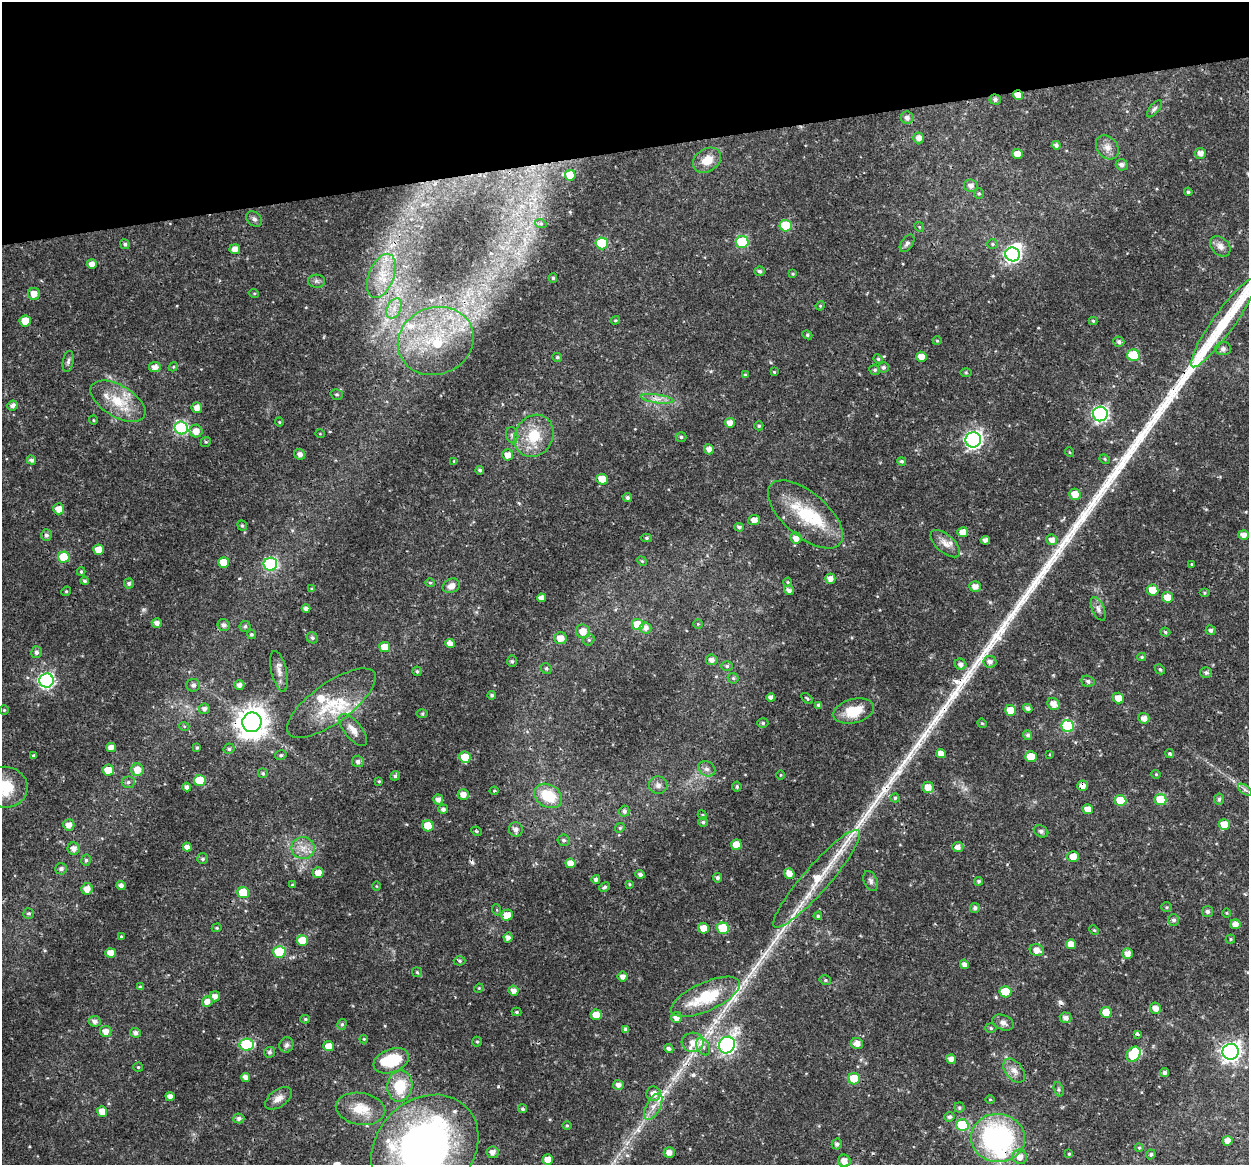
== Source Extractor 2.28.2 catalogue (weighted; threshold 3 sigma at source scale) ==
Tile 3 of 4 x 4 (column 3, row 1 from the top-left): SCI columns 2496-3742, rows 3527-4689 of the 4992 x 4776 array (HDU 1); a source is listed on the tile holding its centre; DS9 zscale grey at full resolution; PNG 1251 x 1167 px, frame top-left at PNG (2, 2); each listed source drawn as its Kron ellipse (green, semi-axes under 4 px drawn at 4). Shown black and unused: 13% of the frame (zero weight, under 3 of 4 exposures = <1% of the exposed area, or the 3 px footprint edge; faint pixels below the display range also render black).
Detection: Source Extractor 2.28.2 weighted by HDU 2 'WHT'; one run over the whole footprint, this tile lists its part. Background 0.0239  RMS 0.0019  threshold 0.00876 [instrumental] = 3 sigma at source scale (4.5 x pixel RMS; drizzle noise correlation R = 1.50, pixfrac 1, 0.0396/0.0396 arcsec/px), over >= 5 px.
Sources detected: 365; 3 inside a brighter object's white glare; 4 cosmic-ray / hot-pixel residue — neither listed nor drawn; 9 inside a brighter listed object's ellipse — not listed separately; the other 349 listed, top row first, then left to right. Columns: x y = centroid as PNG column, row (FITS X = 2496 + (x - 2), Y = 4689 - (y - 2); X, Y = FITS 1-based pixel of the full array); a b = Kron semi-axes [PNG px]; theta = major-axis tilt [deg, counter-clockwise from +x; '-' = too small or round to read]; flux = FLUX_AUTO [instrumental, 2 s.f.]
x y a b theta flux
1018 95 5 4 - 2.1
995 100 5 5 - 0.55
1154 109 10 4 51 0.49
907 118 6 6 - 0.82
919 138 5 5 - 1.1
1056 145 4 4 - 0.59
1107 147 13 10 -50 1.4
1200 153 6 5 - 1.1
1018 154 5 5 - 1.9
707 160 15 11 33 2.8
1122 165 6 5 - 0.78
570 175 5 5 - 3.1
971 186 7 6 - 0.92
1188 192 4 3 - 0.35
979 194 5 5 - 0.29
254 219 9 6 -43 0.6
541 224 6 4 -19 0.24
786 226 6 5 - 11
919 227 5 4 - 0.22
742 242 6 6 - 14
602 243 6 6 - 10
907 243 10 5 55 0.57
125 244 5 4 - 0.43
993 244 5 5 - 0.33
1220 246 12 8 -44 1.2
235 249 5 5 - 1.3
1012 254 7 7 - 46
92 264 5 4 - 1.2
760 271 5 5 - 0.46
793 274 4 3 - 0.21
381 276 23 12 68 4.4
553 278 5 4 - 0.33
316 281 8 6 -2 0.57
254 293 5 3 - 0.19
34 294 6 6 - 1.6
820 306 5 4 - 0.2
394 308 11 6 65 1.5
615 320 5 3 - 0.22
25 321 5 5 - 3
1093 321 4 4 - 0.25
1223 323 53 11 54 9.6
807 335 5 4 - 0.27
436 341 38 33 21 20
937 341 4 4 - 0.21
1119 342 5 5 - 0.49
1223 349 8 6 3 0.66
1133 355 6 5 - 8.6
557 357 5 4 - 0.31
921 357 5 5 - 1.8
878 359 5 4 - 0.26
68 361 11 5 80 0.54
155 367 5 5 - 1.2
173 367 5 4 - 0.21
883 367 5 5 - 0.51
875 370 5 5 - 0.39
774 372 4 3 - 0.19
966 372 6 4 -1 0.22
745 375 4 3 - 0.35
337 394 6 5 - 0.34
657 399 16 4 -8 1.1
118 401 30 15 -30 6.1
13 406 5 5 - 0.76
197 408 5 5 - 1.3
1100 414 7 7 - 43
93 420 4 4 - 0.21
279 422 4 4 - 0.18
730 423 5 5 - 1.4
759 426 4 4 - 0.29
181 428 7 6 - 25
196 431 6 6 - 1.7
320 434 5 3 - 0.15
512 435 8 6 -77 0.54
534 436 22 19 57 6.3
681 437 5 5 - 0.42
973 440 8 7 - 60
206 442 5 4 - 0.25
709 449 5 4 - 1
1069 452 5 3 - 0.17
300 454 5 5 - 0.97
508 455 5 5 - 1.3
1105 459 5 4 - 0.28
31 460 5 4 - 0.6
454 461 4 4 - 0.23
902 461 4 4 - 0.37
480 470 4 4 - 0.38
602 479 5 5 - 3.1
1075 494 6 5 - 2
628 497 4 4 - 0.5
59 509 5 5 - 1.6
806 514 45 22 -41 10
754 520 6 5 - 1.3
242 526 5 4 - 0.31
739 527 4 4 - 0.56
963 532 5 5 - 1.6
46 535 6 5 - 0.61
1243 535 5 4 - 1.2
647 538 5 4 - 0.31
796 538 6 5 - 1.3
985 540 4 4 - 0.95
1052 540 5 5 - 1.2
945 544 18 9 -41 1.6
98 550 5 5 - 2.1
64 557 6 5 - 6.8
642 561 5 4 - 0.23
224 562 5 5 - 3.9
270 564 7 6 - 24
1191 564 4 2 - 0.13
81 572 4 3 - 0.27
830 579 5 5 - 1.3
85 581 4 4 - 0.37
788 582 4 4 - 0.2
430 583 5 4 - 0.26
129 584 5 5 - 0.5
451 586 9 7 25 1.2
975 586 6 5 - 1.3
312 589 4 3 - 0.29
789 590 5 4 - 0.71
1153 590 5 5 - 4
66 591 5 4 - 0.24
1205 593 5 4 - 0.26
1167 597 5 5 - 2.2
541 598 4 4 - 1.2
306 609 4 4 - 0.72
1098 609 12 6 -66 0.84
157 623 5 4 - 0.96
698 624 5 4 - 0.22
224 625 6 6 - 0.7
638 625 6 5 - 5.3
245 626 5 5 - 0.44
646 628 6 5 - 1
1211 630 5 5 - 0.57
583 631 7 7 - 2.1
1165 632 5 4 - 0.28
251 634 4 4 - 0.3
312 638 6 5 - 0.47
560 638 6 6 - 1.7
589 640 6 5 - 0.38
450 643 5 4 - 1.2
385 647 5 5 - 3.2
36 652 6 5 - 0.57
1142 657 4 4 - 0.28
712 660 6 5 - 0.92
512 661 6 5 - 0.29
990 662 6 6 - 0.9
960 664 6 5 - 0.79
727 666 6 5 - 0.39
546 668 5 5 - 0.34
1160 669 5 4 - 0.32
279 671 21 7 -76 1.4
417 671 5 4 - 0.38
1206 673 6 5 - 0.5
733 678 5 5 - 0.31
46 680 7 7 - 41
1088 681 6 5 - 0.57
193 685 7 6 - 0.66
239 685 5 4 - 0.92
492 695 4 4 - 0.42
771 697 4 4 - 0.7
807 698 7 4 -43 0.28
1118 698 6 5 - 1.9
331 703 53 20 36 9.8
1053 704 6 5 - 1.4
819 705 4 4 - 0.45
1028 708 5 4 - 0.71
204 709 5 5 - 0.74
4 710 4 4 - 0.24
1011 710 5 5 - 3.5
854 711 21 12 15 5.4
422 714 6 4 1 0.25
1144 718 5 5 - 1.1
252 722 10 9 - 300
763 723 5 5 - 0.35
982 723 5 4 - 0.19
184 726 5 3 - 0.17
1068 726 6 6 - 13
353 730 19 8 -50 1.8
1028 735 5 4 - 0.51
197 747 4 3 - 0.27
111 748 4 4 - 1.2
229 749 5 5 - 0.42
941 754 5 4 - 1.8
1049 754 4 3 - 0.19
1170 754 5 4 - 0.31
281 755 6 4 15 0.34
33 756 3 3 - 0.33
465 757 6 5 - 3.8
1031 757 6 5 - 3.2
358 761 6 6 - 0.74
707 769 9 7 -30 0.8
108 770 6 5 - 2.8
137 770 6 6 - 2.1
263 773 5 4 - 0.32
1156 774 5 4 - 0.2
781 775 4 3 - 0.16
395 776 5 4 - 0.39
200 781 6 5 - 6.8
379 781 4 3 - 0.19
128 782 6 5 - 0.48
658 785 9 8 - 0.9
1082 786 5 5 - 1.5
5 787 22 20 -6 8.5
187 787 4 4 - 0.63
737 787 5 4 - 0.38
928 787 5 5 - 1.7
1245 790 8 4 -37 0.55
494 791 4 4 - 0.18
463 794 5 5 - 1.5
548 796 15 11 -28 6.4
895 798 4 4 - 0.29
438 799 5 5 - 0.92
1160 799 6 5 - 5.4
1219 799 5 5 - 0.44
1121 800 6 5 - 5.3
443 809 5 4 - 0.6
1088 809 5 5 - 1.6
624 811 5 5 - 0.52
702 815 5 4 - 0.21
703 822 5 4 - 0.41
69 825 6 5 - 1.3
1224 825 5 5 - 3
428 826 5 5 - 4.4
620 828 5 4 - 0.28
516 829 7 7 - 0.85
476 831 5 3 - 0.25
1041 831 7 5 -28 0.46
564 840 6 5 - 0.46
736 845 5 5 - 2.7
187 847 4 4 - 1
958 847 6 5 - 0.89
303 848 11 11 - 2
74 849 6 6 - 1.1
1073 857 5 5 - 2.1
202 859 5 5 - 0.43
86 860 6 4 78 0.42
570 863 5 5 - 1.8
61 869 6 5 - 0.62
318 873 5 5 - 1.7
789 873 5 5 - 1.4
640 874 5 4 - 0.64
717 878 5 4 - 0.52
596 879 4 4 - 0.58
817 879 64 13 49 8.9
871 881 10 6 -68 0.66
979 881 4 4 - 0.31
630 884 4 3 - 0.21
121 885 4 4 - 0.74
292 885 4 3 - 0.18
377 886 5 3 - 0.17
605 887 5 4 - 0.36
87 889 6 5 - 1.4
243 892 6 6 - 5.5
1167 907 5 5 - 0.3
975 908 5 5 - 0.59
497 910 5 3 - 0.23
1207 911 5 5 - 0.51
29 913 5 5 - 0.36
1227 913 4 3 - 0.17
507 915 6 5 - 2.1
818 916 4 4 - 0.33
1174 920 5 5 - 0.49
1235 924 5 5 - 1.3
217 928 5 4 - 0.24
703 928 5 5 - 2.2
723 928 6 5 - 7.6
1094 930 5 4 - 0.23
121 936 3 3 - 0.2
508 938 5 4 - 0.9
1230 939 5 4 - 0.24
302 941 5 5 - 3.8
1071 944 5 5 - 1.9
1037 950 7 6 - 1.5
279 952 6 6 - 10
111 953 5 5 - 2
1128 954 5 5 - 1.3
460 961 6 4 -2 0.32
964 964 5 4 - 0.79
417 972 5 5 - 0.28
623 977 5 5 - 1
825 980 6 4 -14 0.34
140 987 4 4 - 0.37
479 988 5 3 - 0.17
514 991 5 5 - 1.1
1005 992 6 5 - 5.4
215 996 5 5 - 0.99
705 997 37 14 24 10
207 1002 5 5 - 1.4
1155 1008 6 5 - 1.3
516 1012 5 4 - 0.33
1106 1012 5 5 - 3.7
596 1015 5 5 - 2
677 1018 5 5 - 1.2
1066 1018 6 5 - 0.81
305 1019 5 4 - 0.24
95 1021 6 5 - 0.79
1003 1023 11 7 -23 0.91
342 1024 5 4 - 0.37
991 1028 5 5 - 0.32
626 1029 4 4 - 0.65
106 1031 5 5 - 1.3
136 1033 5 5 - 0.75
1137 1034 4 2 - 0.39
364 1039 4 4 - 0.18
477 1042 5 4 - 0.29
693 1042 11 9 2 2.2
857 1044 6 5 - 1.3
246 1045 7 6 - 16
286 1045 8 7 - 0.55
727 1045 9 7 53 58
328 1046 5 5 - 1.7
703 1047 9 6 -63 0.9
669 1049 4 4 - 0.65
269 1052 5 5 - 0.49
1231 1052 8 8 - 96
1133 1054 8 6 56 11
951 1059 5 4 - 1.1
391 1061 18 11 21 8.3
138 1067 5 4 - 0.25
1014 1071 14 8 -51 1.3
1165 1073 4 4 - 0.5
246 1077 5 4 - 1
854 1079 6 5 - 4.7
618 1085 5 5 - 0.88
400 1086 15 12 79 6.2
1059 1089 7 4 -71 0.38
654 1094 7 7 - 1.7
170 1096 4 4 - 1.1
278 1098 15 8 36 1.4
990 1099 5 3 - 0.17
653 1107 14 7 62 1.7
959 1108 5 5 - 0.34
361 1109 25 16 -9 4.7
523 1109 4 4 - 0.35
102 1111 5 5 - 2
949 1117 5 4 - 0.47
239 1118 5 5 - 0.62
567 1125 4 3 - 0.2
962 1125 6 6 - 12
998 1138 27 24 -7 34
1228 1141 5 5 - 1.3
837 1144 5 5 - 0.56
425 1148 58 48 44 90
1139 1148 4 3 - 0.25
492 1152 6 6 - 1
669 1152 5 5 - 1.1
1069 1154 3 3 - 0.23
1151 1154 5 4 - 0.34
1020 1157 7 7 - 1.4
548 1159 5 5 - 1.7
844 1161 6 6 - 1.5
Overlapping masked pixels (flux is a lower limit): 5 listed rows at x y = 1018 95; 252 722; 1082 786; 736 845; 998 1138
Isophote crosses this tile's border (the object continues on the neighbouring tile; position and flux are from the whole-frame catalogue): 2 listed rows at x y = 5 787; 425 1148